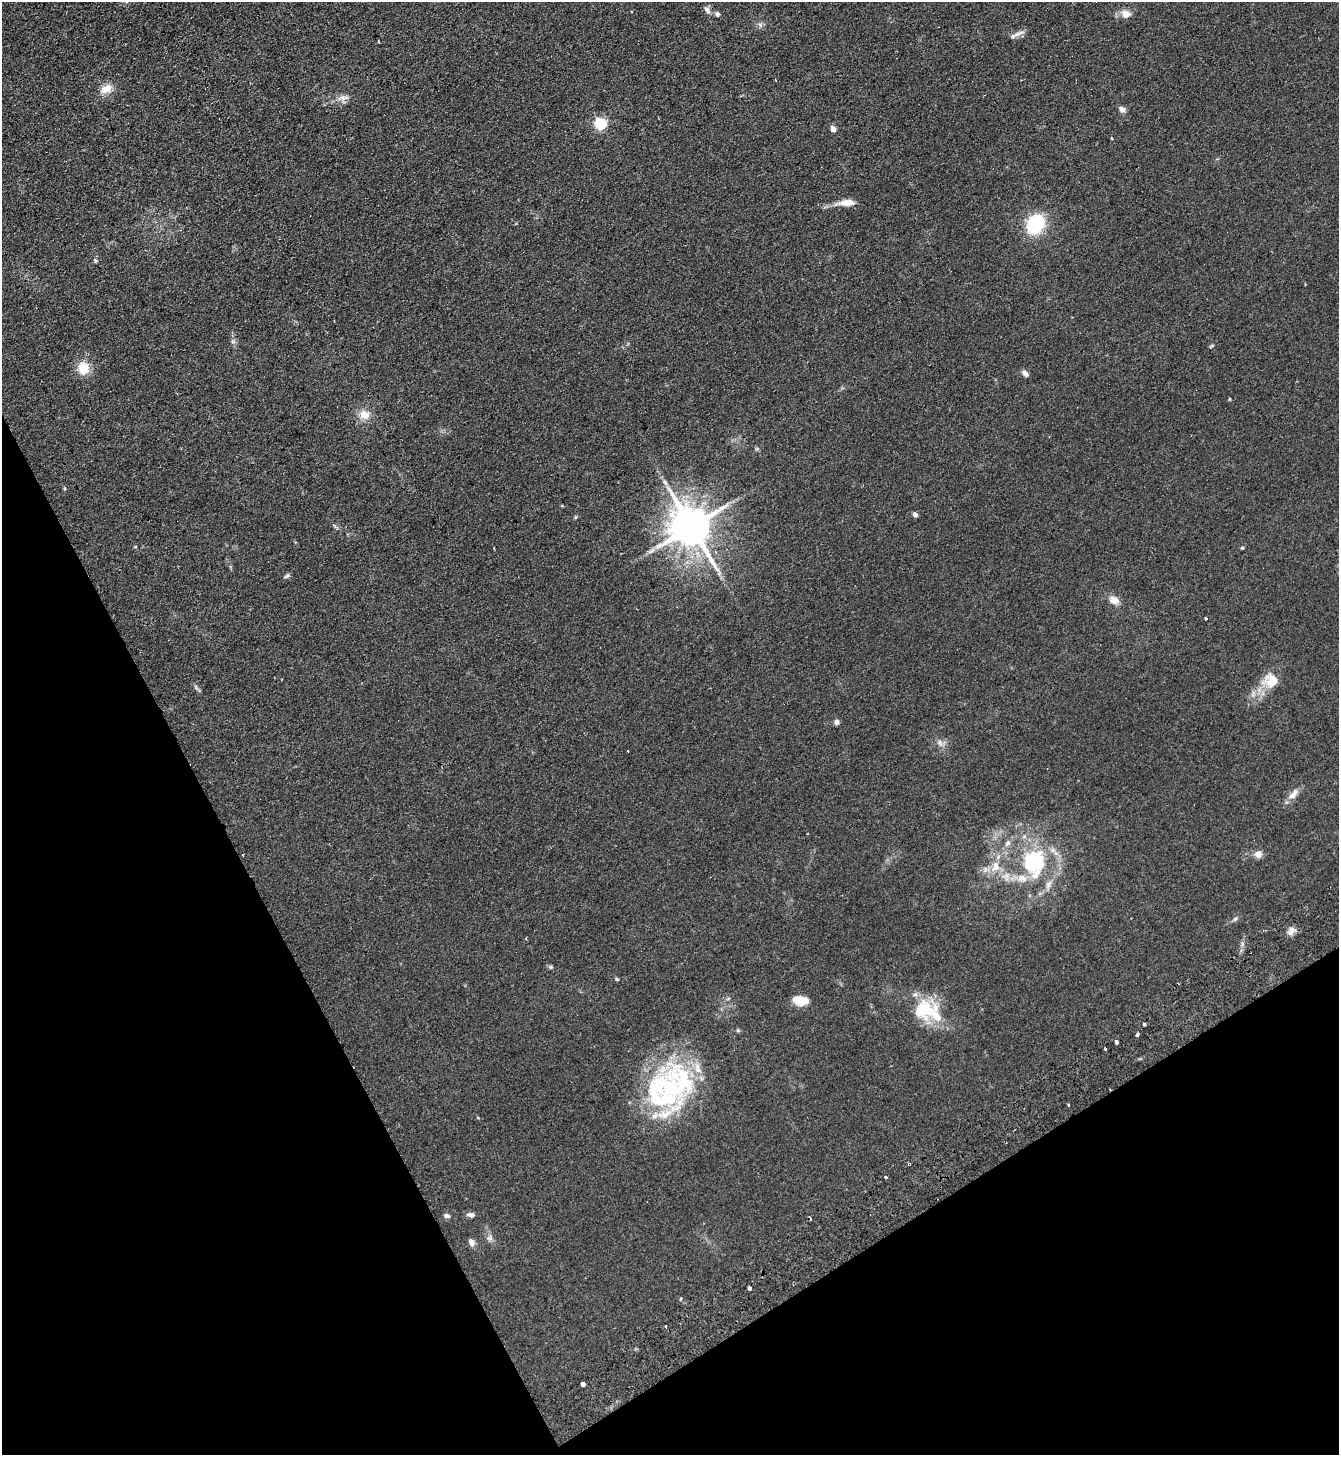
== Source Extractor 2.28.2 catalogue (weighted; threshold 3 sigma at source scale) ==
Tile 14 of 4 x 4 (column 2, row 4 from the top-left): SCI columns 1666-3002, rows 52-1504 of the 5869 x 5915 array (HDU 1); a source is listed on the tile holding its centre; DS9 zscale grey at full resolution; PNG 1341 x 1457 px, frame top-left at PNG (2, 2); no overlay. Shown black and unused: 25% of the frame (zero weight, under 2 of 3 exposures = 3% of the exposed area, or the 3 px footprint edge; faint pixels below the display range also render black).
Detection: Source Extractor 2.28.2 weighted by HDU 2 'WHT'; one run over the whole footprint, this tile lists its part. Background 0.0921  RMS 0.011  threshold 0.0475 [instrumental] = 3 sigma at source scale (4.5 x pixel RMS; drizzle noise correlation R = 1.50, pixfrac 1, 0.05/0.05 arcsec/px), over >= 5 px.
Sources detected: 65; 4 cosmic-ray / hot-pixel residue — not listed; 6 inside a brighter listed object's ellipse — not listed separately; the other 55 listed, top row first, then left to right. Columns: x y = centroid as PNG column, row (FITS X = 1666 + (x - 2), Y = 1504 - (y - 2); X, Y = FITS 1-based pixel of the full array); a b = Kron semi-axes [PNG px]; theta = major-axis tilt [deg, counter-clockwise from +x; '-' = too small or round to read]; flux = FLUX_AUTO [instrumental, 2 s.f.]
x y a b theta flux
707 10 10 6 -52 3.6
717 14 6 5 - 2.3
1126 14 14 10 -22 7.6
760 25 7 5 -47 2.4
1021 32 11 4 10 3.2
775 80 3 3 - 0.92
106 89 16 10 26 11
343 98 15 8 1 6.3
1122 109 8 6 -34 4.8
600 124 6 5 - 110
833 129 5 4 - 6.8
1112 138 3 3 - 2.8
846 203 21 7 6 13
1035 224 14 11 56 78
95 260 6 4 -64 1.5
233 341 7 4 0 1.7
1212 346 6 4 20 1.2
83 368 15 13 -74 17
1025 373 9 5 -45 3.8
364 415 15 13 4 11
665 482 7 4 -71 2.1
915 515 4 4 - 5.4
575 517 6 4 89 1.1
691 527 12 10 -56 3600
287 576 8 5 37 1.9
1114 600 14 10 -32 8
1206 618 3 3 - 2.4
1271 680 19 16 0 20
836 722 7 6 - 2.9
940 743 8 6 -47 3.4
1293 794 17 8 49 7.7
1008 843 9 7 49 4.1
1258 854 10 9 - 5.7
1034 863 35 27 -89 84
996 867 16 14 88 16
1235 919 6 5 - 1.9
1291 931 12 6 89 4.9
551 967 6 4 -44 1.5
801 1001 17 10 -7 14
923 1009 35 26 12 44
738 1030 6 5 - 1.4
1137 1035 3 3 - 3.2
1116 1042 4 3 - 3.3
660 1095 80 52 62 150
1068 1105 3 2 - 2
909 1164 3 3 - 3.9
886 1177 3 3 - 10
470 1215 10 6 -7 3.5
447 1216 8 5 -10 2.7
490 1238 9 4 0 2.5
471 1242 8 6 -61 5.4
749 1288 3 3 - 38
681 1299 4 4 - 1.5
666 1326 3 3 - 1.6
583 1384 3 3 - 54
Overlapping masked pixels (flux is a lower limit): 1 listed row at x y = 909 1164